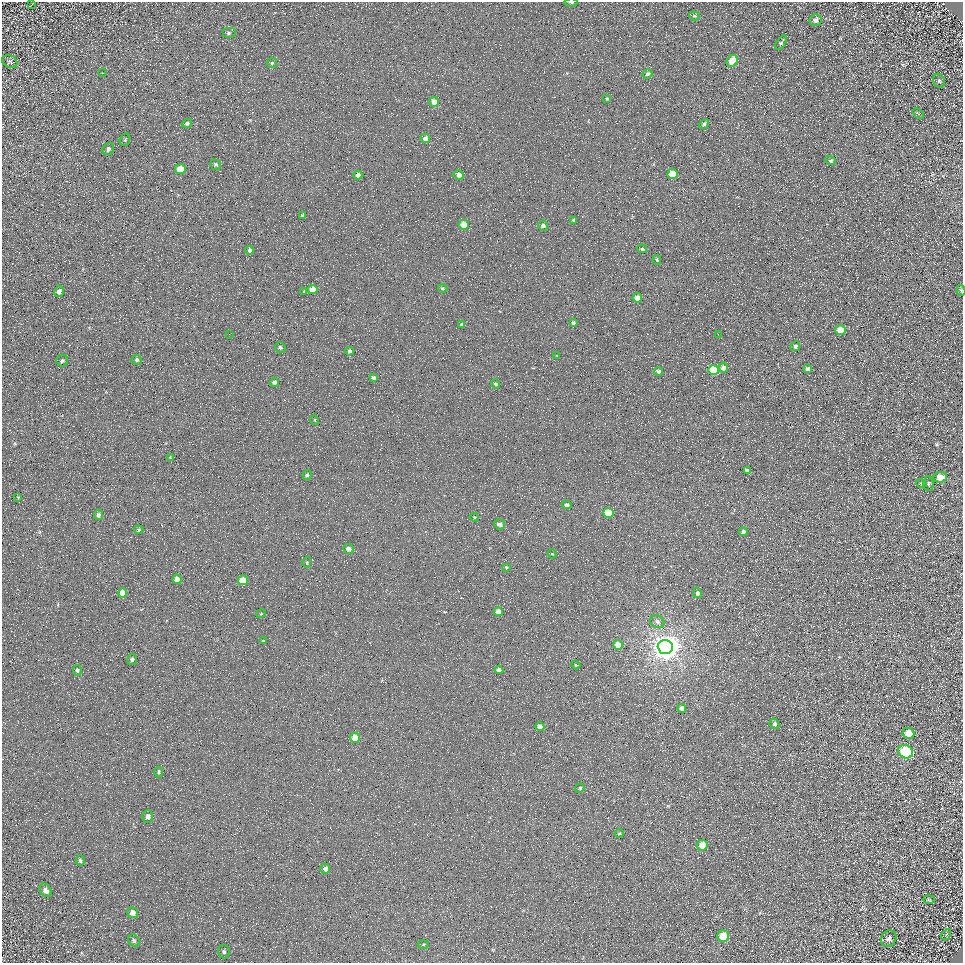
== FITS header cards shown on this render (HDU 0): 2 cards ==
NAXIS1  =                  961
NAXIS2  =                  961

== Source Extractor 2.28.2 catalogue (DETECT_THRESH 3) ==
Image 961 x 961 px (HDU 0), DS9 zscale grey, 1 PNG px = 1 image px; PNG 965 x 965 px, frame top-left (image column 1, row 961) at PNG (2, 2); each listed source drawn as its Kron ellipse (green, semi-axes under 4 px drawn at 4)
Background 5.21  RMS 8.5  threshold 25.6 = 3 sigma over >= 5 px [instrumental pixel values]
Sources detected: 112; all 112 listed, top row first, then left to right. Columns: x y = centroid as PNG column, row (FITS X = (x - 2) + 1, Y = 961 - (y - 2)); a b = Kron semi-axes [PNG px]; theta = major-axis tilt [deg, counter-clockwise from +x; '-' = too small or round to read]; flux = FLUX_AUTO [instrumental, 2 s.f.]
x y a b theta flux
571 2 6 3 -1 1000
32 4 3 2 - 450
694 16 5 4 - 790
815 20 6 6 - 2400
229 33 6 5 - 1100
781 43 8 4 54 1100
732 61 6 5 - 15000
10 62 8 6 -25 1200
272 63 5 5 - 850
102 73 2 2 - 400
647 74 5 4 - 1200
939 81 7 5 -76 1300
607 99 4 3 - 700
434 102 5 5 - 5300
918 113 6 3 -37 640
187 123 5 4 - 1300
704 124 5 4 - 1300
425 138 5 4 - 2800
125 140 6 5 - 810
108 149 6 5 - 1800
830 160 5 4 - 1300
216 165 6 5 - 1000
180 169 5 5 - 12000
673 174 5 5 - 17000
358 175 4 4 - 4400
459 175 5 4 - 2900
302 215 4 3 - 840
574 220 3 3 - 680
464 225 5 5 - 11000
543 226 5 5 - 1900
642 249 5 4 - 1100
250 250 4 3 - 1600
657 260 4 3 - 800
443 288 5 4 - 790
312 290 5 4 - 7800
961 290 5 4 - 880
59 291 6 5 - 2300
304 291 4 3 - 610
637 298 5 4 - 3700
573 323 4 4 - 1000
462 324 4 3 - 1500
840 330 5 5 - 12000
229 334 2 2 - 300
718 334 2 2 - 350
795 346 5 4 - 1500
280 347 5 5 - 1200
349 351 4 4 - 1400
557 355 3 2 - 370
137 360 5 5 - 1200
62 361 6 5 - 1200
723 368 5 4 - 3200
808 369 4 4 - 2100
713 370 5 5 - 23000
658 371 4 3 - 1400
373 378 4 4 - 1500
274 382 4 4 - 1700
496 384 4 4 - 1100
315 420 5 3 - 490
170 457 3 3 - 390
747 470 4 3 - 1500
307 475 5 3 - 1000
940 477 7 5 5 7800
921 483 5 3 - 620
928 484 7 5 -85 940
18 497 3 3 - 410
567 505 5 4 - 2200
608 513 5 5 - 19000
98 515 5 4 - 1800
474 517 5 3 - 560
499 524 6 5 - 3100
139 530 5 4 - 740
743 531 4 4 - 1800
349 549 5 5 - 2700
552 554 5 4 - 640
307 562 5 4 - 840
506 567 4 3 - 620
177 579 5 4 - 5100
243 580 5 5 - 15000
122 593 5 4 - 7300
697 593 5 4 - 1800
498 612 4 4 - 5500
261 614 5 3 - 490
657 622 7 6 - 2000
263 641 4 4 - 800
618 645 5 4 - 11000
665 647 7 7 - 840000
132 659 5 4 - 1400
576 665 4 3 - 580
77 670 5 4 - 1300
499 670 4 4 - 3900
682 708 4 4 - 3600
774 724 5 4 - 1500
540 727 4 4 - 4900
908 733 6 5 - 8900
355 738 5 5 - 13000
906 752 8 6 -29 76000
159 772 5 4 - 1000
580 788 5 4 - 980
148 816 6 5 - 2200
619 833 4 4 - 700
702 845 5 5 - 7800
80 860 5 4 - 1000
325 869 5 5 - 2400
45 890 7 5 -54 3000
929 900 6 3 -2 550
132 913 6 5 - 3200
946 935 6 2 56 430
723 936 6 6 - 13000
889 938 8 7 - 2200
134 941 7 5 -58 940
423 945 5 3 - 650
224 951 7 6 - 1200
At the frame edge (FLAGS 8, measured only in part): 2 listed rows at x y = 571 2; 961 290